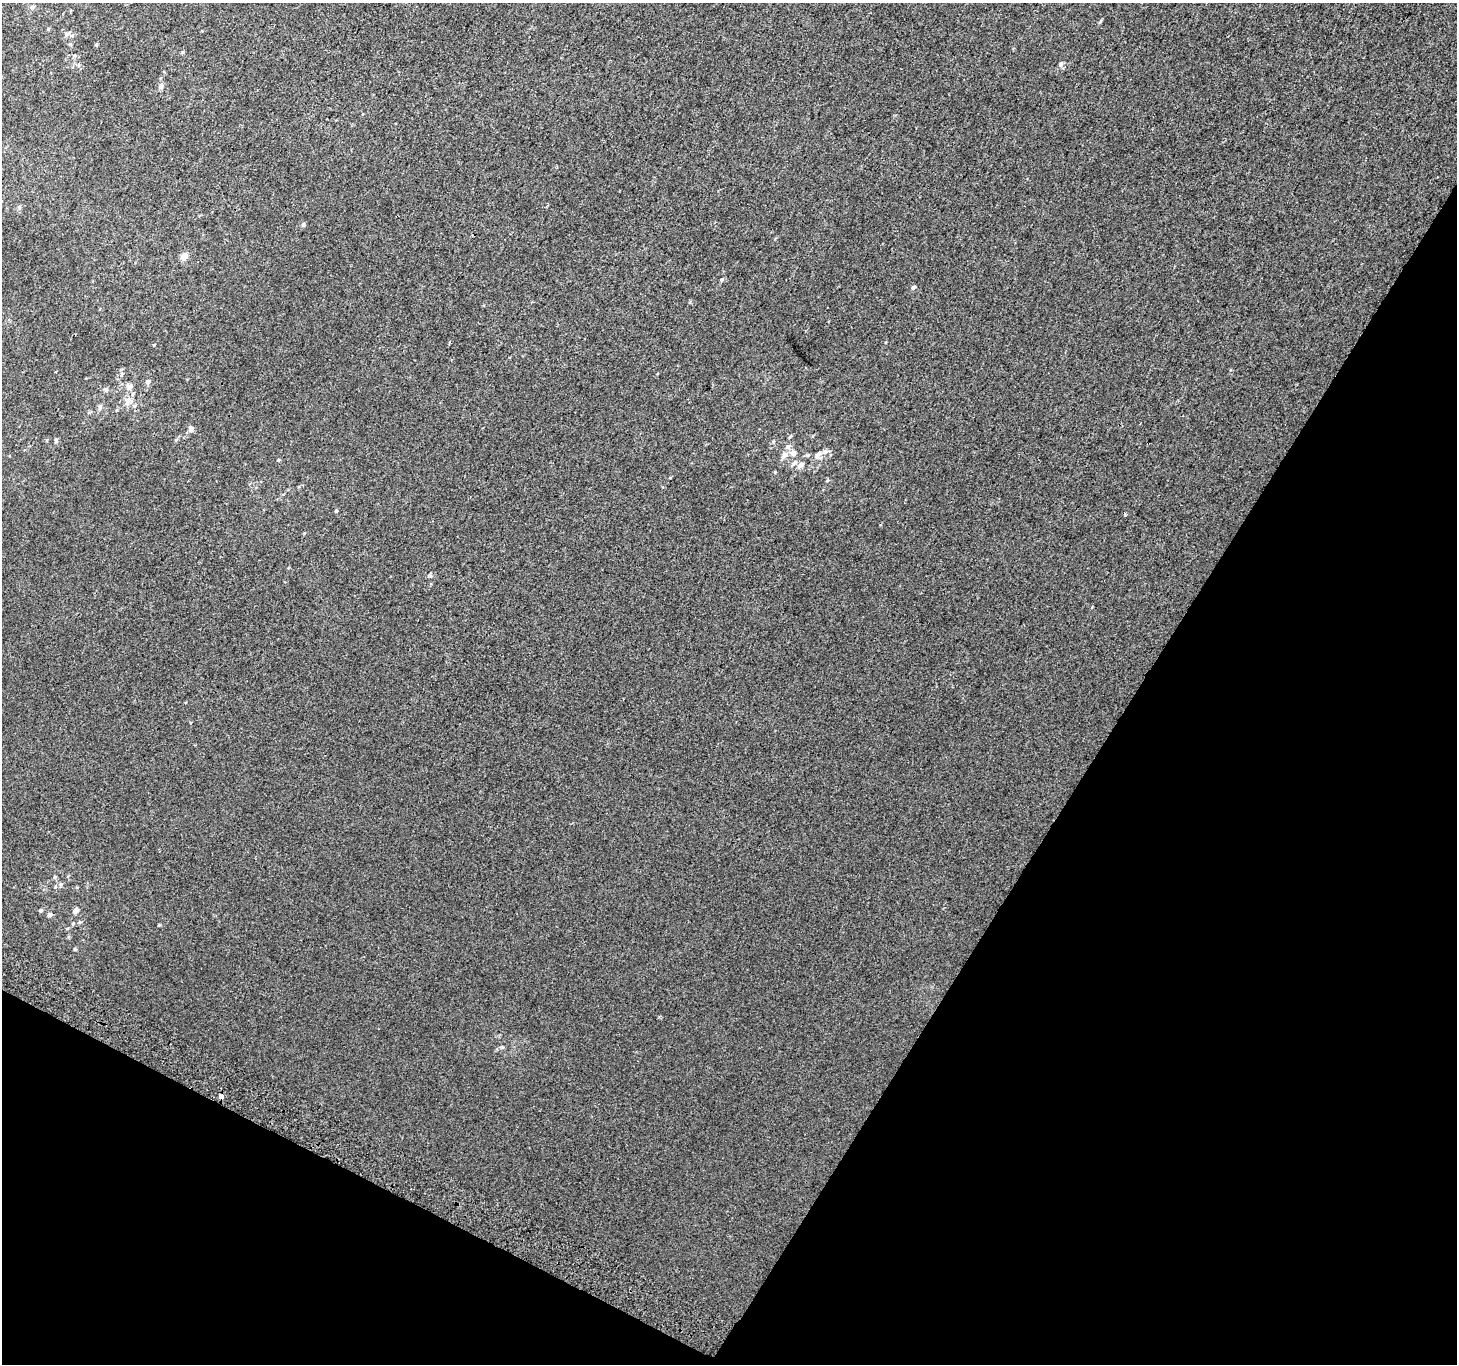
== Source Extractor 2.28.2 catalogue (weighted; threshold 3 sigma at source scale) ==
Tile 15 of 4 x 4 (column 3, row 4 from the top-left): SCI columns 2938-4392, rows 300-1661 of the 5868 x 5981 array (HDU 1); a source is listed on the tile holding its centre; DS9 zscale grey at full resolution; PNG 1459 x 1366 px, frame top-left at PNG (2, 3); no overlay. Shown black and unused: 29% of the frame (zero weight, under 2 of 3 exposures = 2% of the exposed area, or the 3 px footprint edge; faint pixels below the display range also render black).
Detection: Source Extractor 2.28.2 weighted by HDU 2 'WHT'; one run over the whole footprint, this tile lists its part. Background 0.00199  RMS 0.0054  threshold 0.0244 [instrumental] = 3 sigma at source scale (4.5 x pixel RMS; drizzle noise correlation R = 1.50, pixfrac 1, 0.0396/0.0396 arcsec/px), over >= 5 px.
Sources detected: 40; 3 inside a brighter listed object's ellipse — not listed separately; the other 37 listed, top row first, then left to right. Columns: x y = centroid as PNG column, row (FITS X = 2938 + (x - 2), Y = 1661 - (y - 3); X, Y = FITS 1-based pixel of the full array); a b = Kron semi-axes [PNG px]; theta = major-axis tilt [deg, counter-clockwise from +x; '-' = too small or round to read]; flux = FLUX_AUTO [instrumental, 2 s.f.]
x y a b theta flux
32 7 6 4 43 0.91
48 29 5 4 - 0.59
66 34 7 6 - 1.7
96 45 5 4 - 0.61
182 52 4 4 - 0.75
1061 64 6 5 - 1.3
161 86 8 6 77 1.7
19 207 6 4 -47 0.74
303 225 6 5 - 0.9
184 257 9 7 36 3.2
721 280 6 5 - 0.77
913 288 6 4 25 1.2
154 345 4 3 - 0.39
148 382 6 6 - 1.4
129 386 9 8 - 2.6
106 390 6 6 - 0.94
127 401 12 8 66 3.9
100 407 8 5 90 1.2
191 429 8 6 -89 1.7
790 437 5 4 - 0.7
56 440 6 4 79 0.81
784 455 11 7 45 2.8
808 455 5 5 - 0.69
818 455 13 6 54 2.4
801 465 9 6 36 2.3
336 511 4 4 - 0.6
429 576 6 4 19 0.76
55 877 5 4 - 0.76
61 884 6 5 - 0.88
41 910 5 4 - 0.77
76 910 7 6 - 1.8
49 915 6 4 14 1.7
80 922 5 5 - 0.62
73 923 5 3 - 0.5
159 925 3 3 - 0.48
75 949 6 3 -44 0.5
221 1096 4 4 - 13
Overlapping masked pixels (flux is a lower limit): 1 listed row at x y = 221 1096
Unlisted compact peaks at least as high as the median listed source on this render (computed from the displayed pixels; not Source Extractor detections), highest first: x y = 1125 515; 775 472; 304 533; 502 1047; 1100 22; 278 460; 670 478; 1092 607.